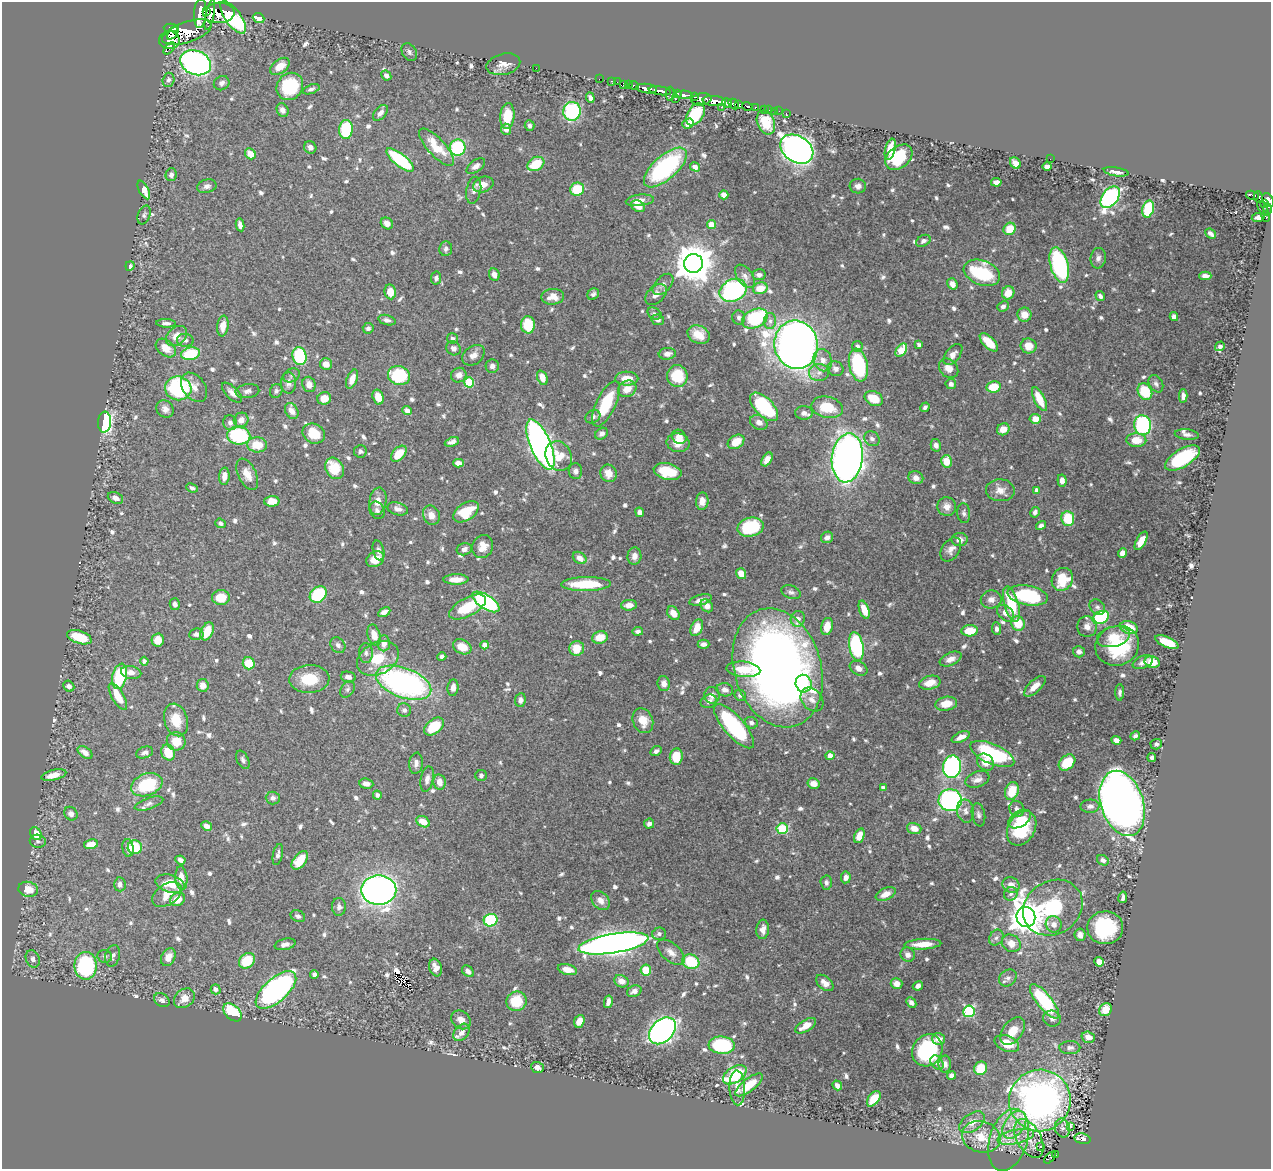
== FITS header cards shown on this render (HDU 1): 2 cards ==
NAXIS1  =                 1269
NAXIS2  =                 1167

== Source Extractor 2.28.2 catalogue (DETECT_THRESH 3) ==
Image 1269 x 1167 px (HDU 1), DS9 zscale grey, 1 PNG px = 1 image px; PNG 1273 x 1171 px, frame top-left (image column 1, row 1167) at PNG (2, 2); each listed source drawn as its Kron ellipse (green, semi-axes under 4 px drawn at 4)
Background 0.64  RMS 0.0094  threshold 0.0281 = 3 sigma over >= 5 px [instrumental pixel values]
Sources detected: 800; of the 800, the 500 brightest by FLUX_AUTO listed and drawn (300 fainter detections omitted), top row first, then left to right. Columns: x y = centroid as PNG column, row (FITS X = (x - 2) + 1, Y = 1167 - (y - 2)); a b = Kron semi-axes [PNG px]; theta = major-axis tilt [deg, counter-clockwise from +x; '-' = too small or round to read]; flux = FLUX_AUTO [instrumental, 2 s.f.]
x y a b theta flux
207 12 3 2 - 1100
200 13 15 6 86 4400
219 13 15 10 3 990
210 15 15 3 78 650
233 17 19 7 -55 88
259 18 6 4 -21 6.1
171 28 7 4 0 260
187 32 26 10 18 1300
173 33 7 3 50 470
169 40 10 9 - 900
169 48 7 4 48 330
409 52 9 7 -57 1.9
196 63 16 12 -21 240
503 64 17 10 13 5.8
280 66 11 7 38 9.6
536 68 2 2 - 44
386 75 5 4 - 2.8
599 79 2 2 - 11
168 80 7 5 74 2.1
611 81 3 2 - 15
617 82 2 2 - 2.3
222 83 8 7 - 2.4
623 84 4 2 - 33
628 84 3 2 - 21
634 85 5 3 - 62
290 86 14 12 50 38
311 89 9 4 20 1.8
647 89 10 4 -8 1000
660 91 11 3 -8 740
670 94 7 3 -89 48
677 94 4 3 - 97
684 95 8 4 -2 450
694 96 4 3 - 190
590 98 5 4 - 2.9
675 98 4 3 - 75
701 99 10 6 8 540
714 101 12 5 -6 1000
727 103 5 4 - 490
734 104 6 4 -45 310
739 104 3 3 - 200
747 106 5 3 - 130
721 107 3 2 - 33
755 107 3 3 - 93
764 109 3 3 - 36
283 110 7 5 -62 3.1
769 110 2 2 - 5.2
572 111 9 8 - 65
779 111 2 2 - 4
774 112 3 2 - 12
380 113 9 5 47 3.2
786 113 3 2 - 7.2
695 114 12 8 57 26
507 116 13 7 85 15
766 122 12 8 -67 17
688 123 6 4 22 4.3
530 126 5 5 - 2
346 129 9 7 85 46
506 129 5 5 - 3.8
310 147 6 6 - 2.5
437 147 24 8 -47 19
458 148 8 8 - 50
797 149 18 13 -33 460
890 149 11 5 76 13
250 154 6 5 - 7.5
899 157 15 10 40 31
1050 159 2 2 - 3
400 160 17 6 -38 56
1015 163 6 5 - 5.8
536 164 9 6 30 17
476 166 11 5 36 3.3
1047 166 5 4 - 3.7
665 167 27 12 42 92
695 167 5 4 - 3.2
1116 172 12 4 -9 3.9
171 175 6 5 - 2.5
996 182 5 4 - 4.5
483 184 10 7 21 5.8
207 186 10 6 13 2.9
858 186 8 7 - 3.3
577 189 7 6 - 20
144 190 10 4 -62 11
474 190 13 7 78 3.9
724 195 4 4 - 7.6
1253 195 7 3 -15 120
1110 197 12 8 51 140
1259 197 6 3 -70 140
640 200 14 5 6 5.3
1268 200 7 5 -57 440
1265 203 4 3 - 69
638 206 7 5 -29 7.3
1263 208 8 4 -60 89
1148 209 9 5 76 43
1267 209 6 4 87 10
144 215 10 6 71 1.8
1258 217 7 4 9 3.4
1266 217 5 3 - 38
387 223 6 5 - 3.4
240 225 6 4 -80 3.7
711 225 4 4 - 17
1010 229 6 5 - 14
1211 234 6 4 -40 2.5
923 241 8 5 30 2.3
446 249 7 6 - 2.4
1098 258 10 7 83 3.1
694 263 9 9 - 1800
1059 265 18 8 -74 93
130 266 5 4 - 2.4
982 273 19 12 -20 42
494 274 6 5 - 4.9
759 275 7 5 -4 2.2
745 276 13 8 -53 3.8
1205 276 6 4 0 3.1
436 278 7 5 79 1.9
663 284 13 7 47 2.9
952 284 6 5 - 3.7
760 288 7 5 15 10
733 290 14 10 24 100
390 292 7 5 -80 9.4
1008 293 7 6 - 9.7
593 294 6 5 - 1.8
656 294 12 8 44 4.7
1100 296 5 3 - 2
553 297 11 8 4 7.2
1003 306 6 5 - 2.1
654 313 7 5 -32 1.8
1024 315 7 7 - 7.2
739 317 7 6 - 1.9
1174 317 4 4 - 3
755 318 13 9 25 58
387 320 9 5 -16 2.4
658 320 6 5 - 2.3
770 321 8 6 90 2.4
166 323 10 4 -2 2.3
528 325 8 7 - 23
223 326 10 5 82 6.4
368 328 5 5 - 2.4
699 335 11 9 -26 8.6
177 336 12 8 41 7.1
453 338 5 5 - 1.9
185 340 8 6 -6 1.9
989 342 12 5 -45 13
796 345 24 21 -77 660
919 345 4 3 - 2.1
857 346 5 5 - 2.2
1028 346 8 7 - 7.9
1220 346 5 4 - 2.3
166 348 11 8 -39 7.5
453 348 7 6 - 3
901 350 7 5 55 22
191 354 9 6 12 28
667 354 8 6 8 4
953 354 12 7 51 4.1
473 355 12 9 38 5
299 356 9 7 -74 52
823 360 11 9 -70 5.9
326 364 6 6 - 6
858 365 17 9 -79 54
492 366 7 6 - 2.9
949 368 11 8 -47 6.8
836 369 8 7 - 3.1
819 373 10 8 -1 4
292 375 9 6 25 1.9
459 375 8 7 - 4.7
399 376 11 9 -16 40
677 376 11 10 - 22
542 378 7 5 -68 7.1
352 379 10 5 69 6.4
627 379 11 7 -1 8.3
469 382 5 5 - 30
288 383 10 7 -89 4
309 384 8 6 -68 5
951 384 5 5 - 2.4
1156 384 9 6 -60 2.2
194 387 16 11 -55 5.5
994 387 7 5 10 17
178 388 13 12 - 71
627 389 9 8 - 7.8
247 391 12 7 9 2.7
276 391 7 6 - 1.8
1145 392 9 7 -60 25
232 393 13 6 -45 3.9
1183 396 6 4 -90 2.9
378 397 7 5 -74 8.3
324 398 7 6 - 7.4
874 398 10 7 -25 12
1039 399 13 5 -64 14
606 404 25 9 65 32
764 407 18 9 -46 58
827 407 16 10 -11 18
925 407 5 4 - 1.9
165 409 9 8 - 3.3
407 410 5 4 - 3.1
292 411 8 6 -60 5.5
804 413 9 6 -3 3.4
593 417 8 6 31 2
1035 419 6 4 -7 7.4
241 420 7 7 - 5.2
104 422 10 6 86 130
759 422 9 7 -29 4.1
230 423 7 7 - 2.7
1143 425 10 8 -82 78
1003 429 6 5 - 6.2
314 434 11 9 -30 16
602 434 7 5 39 2.6
1187 434 12 5 -7 2.5
239 436 12 9 -9 63
679 437 8 6 -42 5.9
872 439 8 7 - 2.1
1136 440 10 6 -3 11
452 442 7 4 21 2.5
736 442 9 6 33 10
678 443 11 9 -11 7.8
257 445 10 7 -5 14
540 445 27 10 -67 410
936 445 6 5 - 3.2
360 451 6 6 - 2.1
399 454 9 6 46 14
559 456 15 12 -65 13
847 458 24 15 84 510
1182 458 19 9 31 48
767 459 7 4 59 5.4
946 461 6 5 - 11
458 463 5 4 - 4.4
334 468 11 8 -61 21
575 471 8 6 -83 2.4
668 471 14 8 -13 23
608 473 9 8 - 6.6
247 474 17 9 -64 7.7
224 476 8 5 86 5.1
916 478 7 6 - 4.5
1062 481 6 4 -84 3.7
192 488 6 3 -23 1.8
1000 490 14 11 -3 6.1
1037 490 4 4 - 4.7
115 498 8 5 -25 3.6
272 501 7 5 2 8.5
378 501 14 8 80 6.5
702 501 8 6 86 4.4
947 507 9 9 - 4.5
398 509 10 6 -15 3.5
377 510 9 7 -64 2.3
466 512 14 8 34 23
640 512 5 4 - 3.1
1035 512 5 4 - 2.5
964 513 10 6 -84 2.1
431 515 10 8 -66 5.5
1068 519 7 6 - 22
220 523 5 4 - 1.8
1041 525 5 4 - 1.9
751 527 13 9 14 38
827 537 6 5 - 2.9
960 539 8 6 -2 3.2
1141 541 10 5 61 8.8
483 546 12 10 67 6.7
464 549 7 6 - 3
951 549 13 8 56 4.1
378 550 10 5 -76 2.5
1122 553 5 4 - 4.7
634 556 8 7 - 3.6
580 558 7 5 -36 4.9
375 559 9 7 31 9.7
741 574 5 5 - 7.7
456 579 12 5 1 8.3
1062 579 12 10 63 21
586 584 25 7 1 29
791 592 10 6 -19 2.2
318 595 9 7 41 46
1028 595 20 9 -10 52
221 598 9 7 4 15
991 599 10 9 - 4.5
701 600 11 5 14 3.7
486 602 15 7 -33 110
175 604 6 5 - 2.4
1011 604 18 7 -74 31
629 605 8 5 3 5
707 606 7 5 -46 4
468 607 20 9 28 26
1097 607 8 7 - 2.1
864 610 9 5 -71 9.5
384 612 6 4 28 2.9
673 613 7 5 -56 7.1
1006 613 9 7 -43 5.6
1101 617 8 6 25 63
798 619 8 7 - 4.7
1018 624 7 6 - 17
827 626 9 5 75 9.4
1087 627 10 10 - 5.3
697 628 9 5 66 8.3
1129 628 9 6 -19 16
996 629 6 4 -84 2.5
207 631 9 6 66 14
638 631 5 4 - 2.1
970 631 8 5 4 13
196 634 7 5 9 2.8
374 635 11 6 -74 7.3
79 637 13 6 -18 24
600 637 8 6 15 10
1113 637 17 10 13 11
158 640 6 6 - 9
1167 642 12 5 -22 19
384 643 8 6 84 5
703 644 6 4 0 3.1
338 645 8 7 - 2.3
485 645 4 4 - 5.9
1117 646 22 19 22 47
462 647 9 7 -24 10
856 647 14 7 -80 76
577 648 7 7 - 11
1079 652 6 5 - 2.7
366 653 10 7 -89 2.7
442 657 4 4 - 1.8
378 658 22 15 28 20
951 659 11 6 24 4.4
144 661 4 4 - 2.7
1143 662 10 6 23 3.5
1152 662 8 5 -12 9.9
249 663 6 6 - 18
778 668 61 43 -73 620
858 668 9 6 -32 4.5
743 669 17 7 -5 14
131 672 10 6 -10 3.8
120 676 13 7 77 45
348 677 7 5 -11 3.4
309 679 20 14 1 20
404 683 29 15 -20 190
930 683 11 6 14 9.8
664 684 7 6 - 4.2
804 684 9 8 - 13
203 685 6 6 - 5.4
69 686 6 5 - 2.2
1035 686 13 6 43 6.6
453 688 8 5 83 4.2
348 689 9 6 57 2
725 690 8 6 -13 3.8
1120 692 8 4 89 1.9
712 695 8 7 - 4.8
740 695 6 5 - 2.2
118 696 15 6 -60 12
812 699 13 10 -50 4.8
520 700 7 5 83 3
709 701 8 6 22 3.1
946 704 11 7 10 9.2
404 710 7 6 - 2.4
176 720 16 11 -73 14
643 721 12 10 -68 9.8
751 723 6 5 - 2.3
434 726 11 7 39 21
734 726 28 10 -49 75
1135 736 5 4 - 1.9
961 737 10 5 23 5
1116 740 5 4 - 3.8
176 741 9 9 - 12
1156 744 5 5 - 1.8
656 751 6 4 29 2.2
85 752 8 5 -35 5
145 752 9 5 17 2.6
168 752 8 6 -65 15
992 754 24 10 -23 67
830 756 4 4 - 7.4
676 757 8 6 83 14
1152 758 4 4 - 2.2
243 760 10 5 -65 2
985 762 9 7 -43 7.1
416 763 11 6 84 2.9
1067 763 9 6 43 19
952 767 11 9 79 140
54 775 13 5 14 6.1
481 775 5 5 - 2.3
427 779 13 6 78 3.3
977 779 12 7 21 4.1
440 782 8 6 -80 5.5
366 784 7 5 -7 3.8
813 784 6 5 - 6.1
147 785 16 11 21 35
883 788 4 4 - 3.1
1012 791 9 6 70 15
377 795 4 4 - 2.4
273 798 7 6 - 2.1
950 800 11 11 - 150
1122 803 34 21 -72 740
149 804 15 5 19 2.5
1090 806 9 6 2 2.6
1017 809 8 7 - 2.9
966 811 11 8 -78 3.6
71 814 7 6 - 2.8
978 815 12 6 -79 2.5
1020 819 12 7 32 7.2
423 822 7 5 -29 8.7
649 824 5 5 - 2.4
207 826 5 4 - 3.8
782 828 5 5 - 44
914 828 7 5 -17 6.2
1022 828 18 13 61 38
36 834 7 5 -54 15
859 836 8 5 68 7.9
38 841 8 6 -8 2.3
91 844 7 4 11 9.1
135 847 7 7 - 27
128 848 9 5 -81 3.1
278 854 11 5 77 2.3
180 860 5 4 - 2.6
300 860 11 6 52 16
1103 860 6 5 - 2.4
846 877 6 5 - 3.4
181 878 12 6 -85 6.2
826 883 7 5 -87 2
120 884 7 5 -86 2.6
170 884 15 8 -15 14
1011 885 9 7 -32 5.7
28 889 10 7 -13 13
379 890 17 15 0 420
167 894 16 10 33 10
886 894 10 6 24 6.5
1011 894 7 6 - 1.9
1123 897 6 3 78 2
177 899 8 6 27 8.5
600 900 11 8 -48 4.6
339 907 9 7 89 2.8
1053 908 31 26 34 45
298 916 8 5 -25 1.8
1026 917 10 9 - 1300
491 920 7 6 - 49
1054 924 8 8 - 3.6
1105 928 18 16 -3 50
763 929 10 6 85 4.4
659 934 7 6 - 1.8
1080 935 6 5 - 3.1
996 938 8 6 55 2.1
613 943 35 9 9 710
1011 943 10 8 -37 5.9
285 944 11 5 13 3.9
923 944 18 5 3 10
671 952 16 9 -41 5.6
908 955 7 7 - 3.5
105 956 7 6 - 1.8
113 956 11 7 75 2.6
168 957 9 6 62 5.7
33 959 9 6 -69 3.1
247 961 9 7 43 24
691 962 8 7 - 27
1099 962 5 4 - 6.3
86 966 14 11 90 77
436 968 9 6 -73 5.2
567 970 10 5 -13 6.3
646 970 5 5 - 18
468 971 7 5 -43 3.1
314 974 4 4 - 2.1
1008 978 9 7 40 2.9
621 981 7 6 - 4.7
825 983 10 6 -40 4.3
897 984 6 5 - 6.5
918 986 5 4 - 2.8
216 989 5 5 - 3.3
276 990 25 11 41 200
634 991 7 5 21 3.1
184 998 11 8 40 7
162 1000 8 6 -31 2.5
516 1001 10 9 - 19
1044 1001 21 7 -51 57
608 1002 6 4 78 3.3
911 1002 6 4 -47 2.7
1106 1010 7 6 - 11
969 1011 6 5 - 65
232 1012 11 7 -44 35
1052 1018 9 8 - 2.8
461 1020 10 8 -40 5.3
579 1021 6 5 - 6.6
806 1026 11 5 31 8
662 1031 15 11 45 280
1013 1031 16 9 54 11
461 1032 10 6 49 3.8
1088 1037 7 5 -17 4.6
939 1039 6 5 - 4.7
1007 1044 13 7 -22 13
722 1045 13 8 -5 51
1070 1048 10 6 2 2.8
927 1050 16 14 55 54
937 1062 8 6 -52 3.3
945 1064 8 6 89 2.9
537 1067 6 5 - 3.6
981 1068 7 6 - 18
735 1075 13 8 32 44
951 1075 4 4 - 3.2
749 1085 16 6 37 16
837 1085 5 4 - 3.8
737 1088 17 8 -88 5.4
874 1099 9 5 51 15
1040 1100 31 30 - 300
972 1122 14 8 35 7.2
1014 1125 15 10 54 9
1070 1126 4 3 - 3.7
1062 1128 9 7 -76 3.2
981 1137 19 15 -17 16
1016 1137 19 7 12 7.3
1029 1139 21 12 -61 11
1082 1139 8 5 -11 140
1009 1140 32 19 73 22
1040 1147 3 2 - 3.1
1056 1155 3 2 - 6.8
1050 1158 7 4 44 30
At the frame edge (FLAGS 8, measured only in part): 1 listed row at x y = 1268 200
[300 fainter detections neither listed nor drawn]